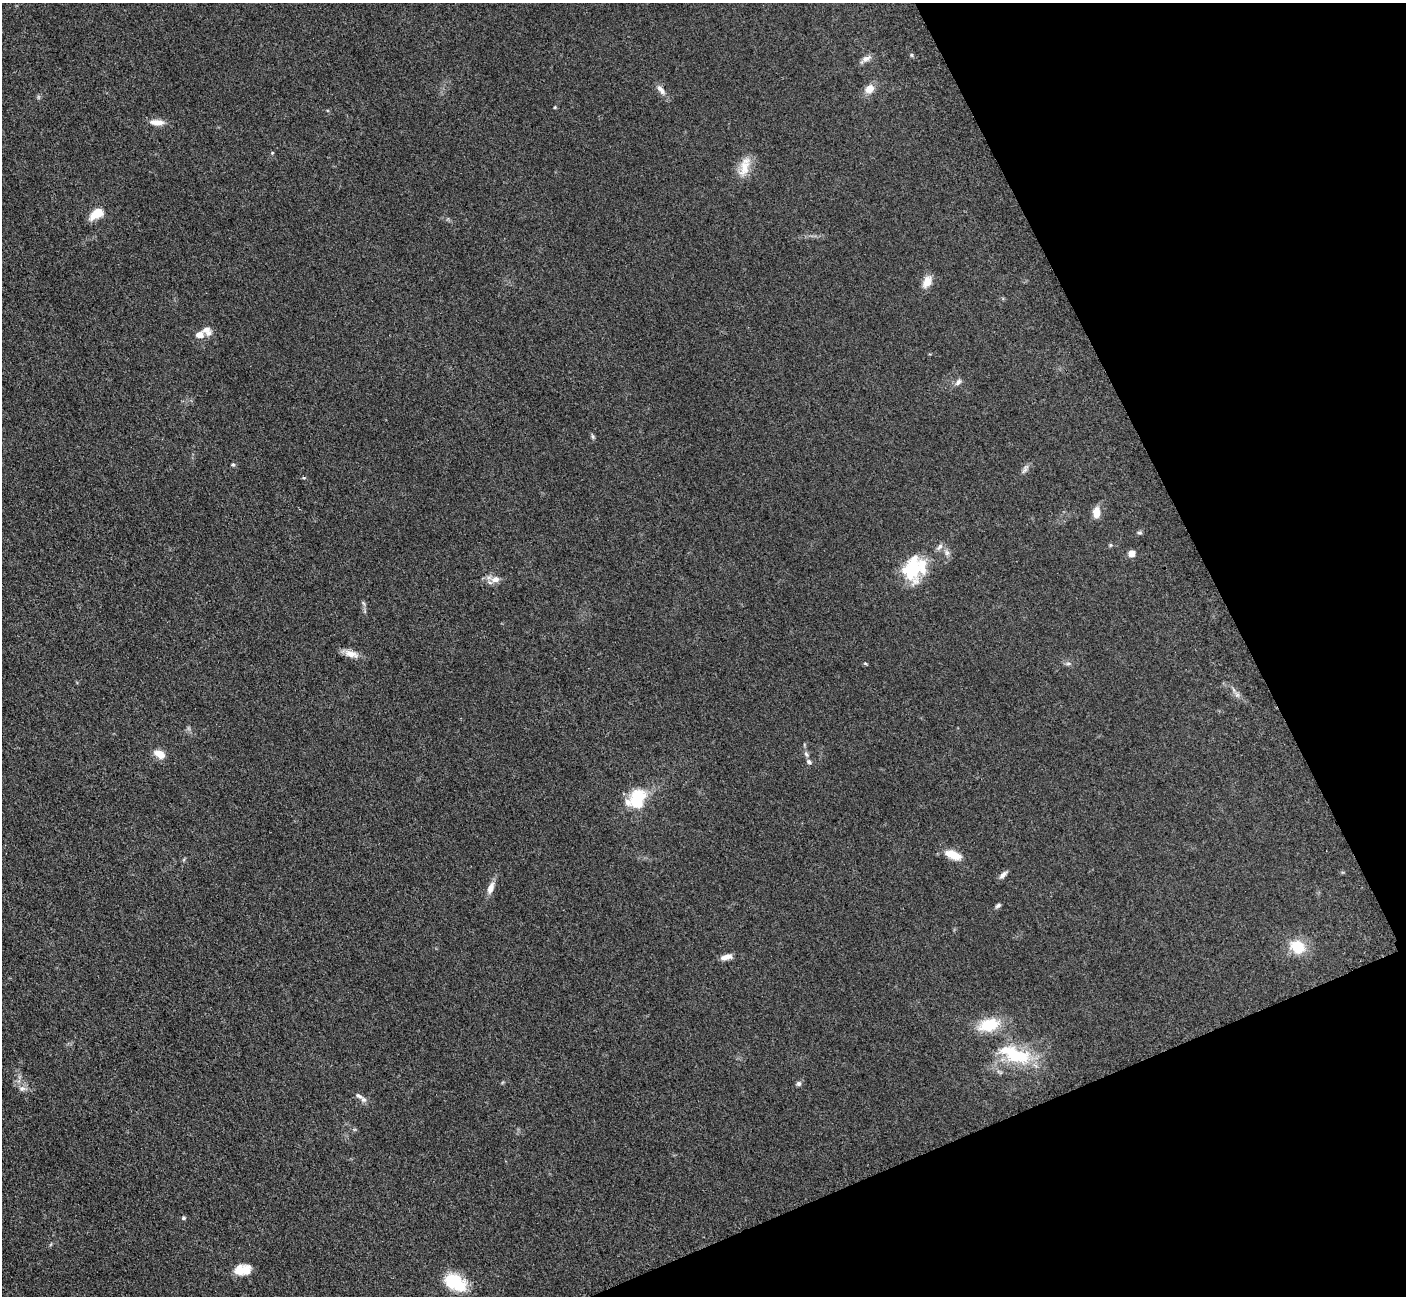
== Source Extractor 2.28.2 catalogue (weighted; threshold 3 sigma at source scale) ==
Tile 12 of 4 x 4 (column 4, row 3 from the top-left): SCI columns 4278-5681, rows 1485-2778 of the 5698 x 5663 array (HDU 1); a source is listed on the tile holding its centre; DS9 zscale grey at full resolution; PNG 1408 x 1298 px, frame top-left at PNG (2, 3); no overlay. Shown black and unused: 21% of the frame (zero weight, under 3 of 5 exposures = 3% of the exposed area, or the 3 px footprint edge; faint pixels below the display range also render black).
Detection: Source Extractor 2.28.2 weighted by HDU 2 'WHT'; one run over the whole footprint, this tile lists its part. Background 0.0534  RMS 0.006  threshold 0.0269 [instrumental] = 3 sigma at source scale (4.5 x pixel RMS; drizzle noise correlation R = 1.50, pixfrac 1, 0.05/0.05 arcsec/px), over >= 5 px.
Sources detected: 49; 1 inside a brighter object's white glare — not listed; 4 inside a brighter listed object's ellipse — not listed separately; the other 44 listed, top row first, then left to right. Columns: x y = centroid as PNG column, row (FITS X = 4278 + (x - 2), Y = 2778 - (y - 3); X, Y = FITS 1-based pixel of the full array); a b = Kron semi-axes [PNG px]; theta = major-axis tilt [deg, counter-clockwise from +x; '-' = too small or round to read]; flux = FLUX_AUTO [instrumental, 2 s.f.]
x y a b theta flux
912 55 6 4 -90 0.76
866 59 14 7 27 3
869 89 12 10 40 5.4
661 90 17 7 -51 3.4
555 107 5 3 - 0.53
157 122 19 7 -5 5.3
272 153 4 3 - 0.56
745 166 30 12 75 9.3
97 214 15 9 35 9.5
927 282 16 9 65 5.6
199 335 12 8 8 4.3
958 382 10 6 48 2.1
592 436 8 3 -71 0.98
233 464 5 5 - 0.83
1025 469 14 5 59 2.1
304 478 5 3 - 0.62
1096 512 14 9 89 5.4
1139 533 6 4 -1 0.94
940 547 11 5 46 1.7
947 553 9 6 -89 2
1131 553 7 7 - 4.1
912 570 35 21 85 25
495 579 12 9 5 4.2
351 654 20 9 -18 5.3
865 663 5 3 - 0.62
1068 663 7 4 1 1.1
159 754 14 8 -31 6.2
806 754 8 5 -59 1.5
809 762 7 6 - 1.5
637 799 25 18 70 22
953 855 22 10 -20 8.6
1003 875 12 6 43 2.2
491 888 18 8 69 4.3
998 905 7 5 28 1.3
1297 947 21 17 -30 14
726 957 14 6 15 3.9
989 1025 27 15 13 18
1015 1055 46 19 -17 33
799 1084 7 6 - 1.3
22 1088 9 6 -6 2.2
359 1096 13 5 -31 2.6
183 1218 6 4 15 0.94
246 1270 15 12 69 6.6
455 1282 27 16 -29 22